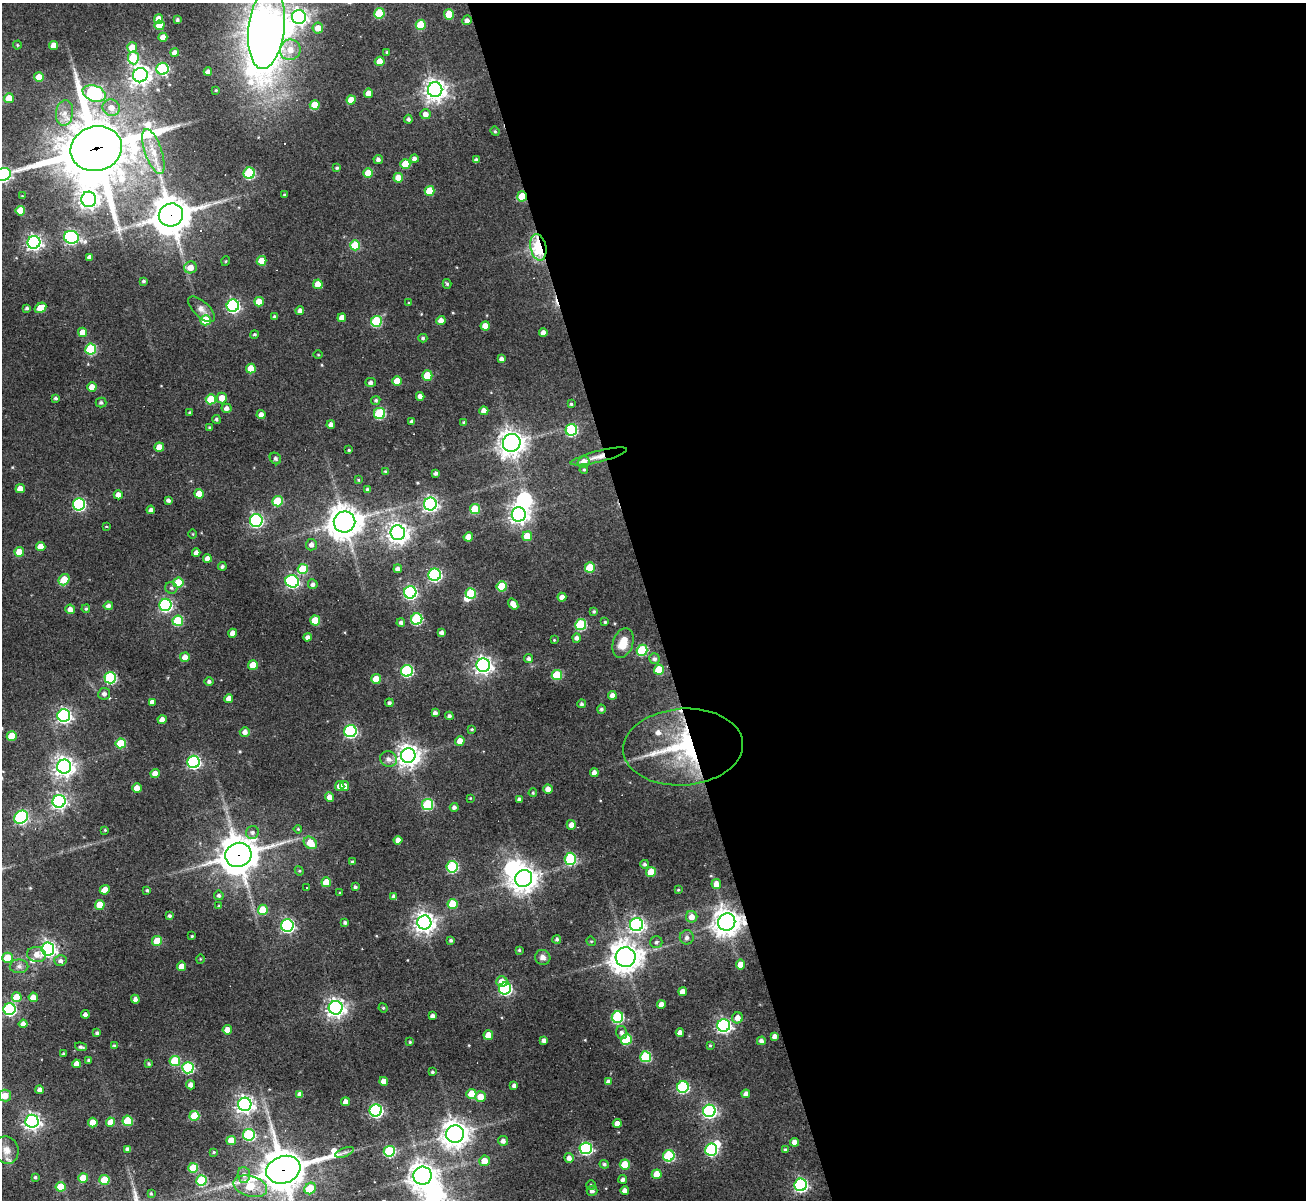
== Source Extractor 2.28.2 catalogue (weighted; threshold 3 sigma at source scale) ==
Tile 8 of 4 x 4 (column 4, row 2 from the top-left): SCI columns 3914-5217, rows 2662-3859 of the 5217 x 5201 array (HDU 1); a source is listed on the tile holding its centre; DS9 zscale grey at full resolution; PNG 1308 x 1202 px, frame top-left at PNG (2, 3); each listed source drawn as its Kron ellipse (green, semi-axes under 4 px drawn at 4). Shown black and unused: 50% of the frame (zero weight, under 3 of 4 exposures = <1% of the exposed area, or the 3 px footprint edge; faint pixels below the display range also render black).
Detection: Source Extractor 2.28.2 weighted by HDU 2 'WHT'; one run over the whole footprint, this tile lists its part. Background 0.0698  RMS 0.0062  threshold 0.0277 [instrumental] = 3 sigma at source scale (4.5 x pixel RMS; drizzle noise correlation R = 1.50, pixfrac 1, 0.05/0.05 arcsec/px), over >= 5 px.
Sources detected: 378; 7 inside a brighter object's white glare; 2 cosmic-ray / hot-pixel residue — neither listed nor drawn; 2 inside a brighter listed object's ellipse — not listed separately; the other 367 listed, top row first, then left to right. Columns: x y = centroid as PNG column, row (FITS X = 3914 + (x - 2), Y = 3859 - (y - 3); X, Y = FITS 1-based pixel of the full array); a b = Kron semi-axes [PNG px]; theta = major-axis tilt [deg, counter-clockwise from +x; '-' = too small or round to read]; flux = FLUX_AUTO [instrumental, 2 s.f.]
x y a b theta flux
379 13 5 5 - 27
449 14 5 5 - 14
299 17 7 7 - 220
159 19 5 4 - 7.3
177 20 3 3 - 0.94
467 20 5 4 - 2.5
160 25 5 5 - 12
421 25 5 5 - 20
267 28 41 18 83 590
318 28 5 5 - 5.6
163 37 4 4 - 4.6
17 45 4 4 - 0.77
54 46 4 4 - 7.5
132 48 5 5 - 11
290 50 10 10 - 7.4
387 52 3 3 - 0.65
175 53 4 4 - 3.1
133 58 6 5 - 24
380 61 5 4 - 8.3
163 69 6 6 - 57
208 72 4 4 - 3.1
140 75 7 7 - 360
39 77 5 4 - 9.2
216 90 4 3 - 0.55
435 90 7 7 - 440
94 93 12 8 -19 120
368 93 4 4 - 5.9
9 98 5 5 - 7.6
351 100 4 4 - 7.9
315 105 5 4 - 11
111 108 9 8 - 5.8
65 113 13 8 83 5.5
425 114 5 5 - 3.7
408 119 4 4 - 1.7
495 131 5 4 - 0.71
96 149 26 22 16 4900
153 151 23 8 -71 12
414 158 4 4 - 2.2
378 159 4 4 - 2.1
476 160 4 4 - 1.8
405 164 5 5 - 14
337 168 3 3 - 0.85
249 173 6 5 - 58
368 173 5 5 - 12
3 175 8 6 18 150
398 178 5 5 - 7.8
429 191 5 5 - 14
285 195 3 2 - 0.67
22 196 3 2 - 0.37
522 196 5 5 - 17
89 199 7 7 - 310
20 211 5 5 - 13
171 215 12 11 - 1500
71 237 7 6 - 120
34 242 6 6 - 200
355 245 5 5 - 21
538 247 13 8 -79 56
90 257 4 4 - 2.2
226 261 5 3 - 0.59
262 261 5 5 - 12
190 267 6 6 - 6
143 281 3 3 - 1.1
318 284 5 4 - 9.1
447 284 5 4 - 0.94
259 302 5 5 - 9.5
409 303 4 3 - 0.5
233 306 6 6 - 120
27 308 4 3 - 1.3
40 308 6 4 32 12
201 309 17 7 -43 4.5
300 311 4 4 - 2.3
275 317 4 4 - 1.8
342 318 4 4 - 5
205 320 5 5 - 18
376 321 5 5 - 41
441 321 5 4 - 4.2
485 326 4 4 - 6
82 332 4 4 - 8
543 333 4 4 - 3.4
254 334 4 4 - 0.95
423 338 4 4 - 1.1
91 349 5 5 - 44
318 355 5 3 - 0.52
501 359 4 4 - 2.2
251 368 5 5 - 12
427 376 5 5 - 19
397 381 5 5 - 11
370 382 5 4 - 1.9
92 387 5 4 - 7.2
420 396 4 4 - 3.1
56 398 4 4 - 1.2
222 398 5 5 - 6.4
211 399 5 5 - 18
376 400 5 4 - 1
101 402 5 5 - 1.5
571 404 3 3 - 0.89
227 408 5 4 - 2.6
484 411 4 4 - 4.9
190 413 3 3 - 1
380 413 6 5 - 46
261 415 4 4 - 3.5
216 419 4 4 - 1.2
412 422 4 4 - 2.3
464 422 3 3 - 1.1
331 425 4 4 - 3.2
210 427 4 4 - 0.84
571 430 6 5 - 60
512 443 9 8 - 530
159 447 5 4 - 7.4
349 450 3 3 - 0.65
599 456 29 5 14 5.8
275 458 6 5 - 1.3
584 462 6 5 - 6.3
584 470 4 3 - 0.78
385 471 4 3 - 0.62
435 473 4 3 - 1.7
358 480 4 3 - 0.64
20 489 5 4 - 5.9
368 490 4 3 - 1.5
199 494 4 4 - 8.4
118 495 4 4 - 4.4
168 500 4 4 - 1.7
277 501 5 5 - 26
79 504 6 6 - 96
430 504 6 6 - 190
475 509 5 5 - 18
151 510 4 4 - 2.3
519 514 7 7 - 310
256 520 6 6 - 130
345 522 11 10 - 920
106 526 4 3 - 0.46
398 533 7 7 - 380
193 534 4 3 - 0.53
527 536 5 5 - 11
468 537 5 4 - 6.4
311 545 6 5 - 3
41 547 5 4 - 6.8
19 552 5 4 - 9.2
196 553 4 4 - 3.1
207 558 4 4 - 3.4
222 566 4 4 - 1.4
590 568 5 5 - 21
303 569 5 5 - 19
398 569 4 4 - 2.2
435 575 6 6 - 100
64 580 6 5 - 14
292 581 7 6 - 100
178 583 5 5 - 16
313 584 5 4 - 1.9
502 586 5 5 - 21
171 588 6 6 - 1.4
410 592 6 6 - 110
471 593 5 5 - 34
562 597 4 4 - 4.2
513 604 6 4 -53 4.8
165 605 6 6 - 100
108 606 4 4 - 2.5
70 609 5 4 - 3.9
86 609 4 3 - 0.86
594 611 4 4 - 0.96
417 619 6 5 - 55
178 621 5 5 - 31
315 621 5 5 - 18
401 622 4 4 - 1.7
605 622 3 3 - 0.85
581 625 5 5 - 44
442 632 4 4 - 2.1
233 633 4 4 - 5.3
308 637 4 4 - 2.6
576 638 4 4 - 2.3
554 640 3 3 - 0.48
623 643 15 10 71 9.9
642 650 5 5 - 41
185 657 5 5 - 6.4
529 659 4 4 - 1.8
654 659 5 5 - 1.7
253 665 5 5 - 10
483 665 7 6 - 270
659 670 5 5 - 22
407 671 6 6 - 70
557 675 5 5 - 27
110 678 6 5 - 68
376 679 5 5 - 12
209 681 4 4 - 1.5
104 694 6 6 - 2.6
612 695 4 4 - 3.1
229 698 4 4 - 4.6
152 702 4 4 - 3.8
389 703 4 4 - 1.5
582 704 4 4 - 1.4
601 709 4 4 - 1.4
435 713 4 4 - 2.1
64 716 6 6 - 180
449 716 4 4 - 1.7
162 720 4 4 - 4.9
472 729 3 2 - 0.72
350 731 6 6 - 100
245 732 5 5 - 3.3
12 736 5 5 - 14
460 741 5 4 - 6
121 743 5 5 - 24
683 747 60 38 4 89
408 755 7 7 - 480
389 759 8 7 - 3.3
194 762 6 6 - 120
64 767 7 7 - 370
594 773 4 4 - 3.7
155 774 4 4 - 6.2
340 786 5 4 - 4.5
344 786 5 4 - 4.2
137 788 4 4 - 7.3
548 789 4 4 - 4.2
533 793 4 3 - 0.84
329 797 5 4 - 5.2
470 798 3 2 - 0.43
519 799 4 3 - 1.8
59 801 6 6 - 180
427 804 6 5 - 47
454 807 4 4 - 1.8
21 817 7 6 - 93
571 825 5 4 - 4.7
298 829 4 3 - 0.61
105 830 3 3 - 0.58
252 832 6 6 - 2
398 840 4 4 - 3.8
310 843 7 5 -37 12
238 855 13 12 - 1400
570 859 6 5 - 51
352 862 4 4 - 0.99
645 864 4 4 - 1.3
452 867 5 5 - 62
299 871 5 4 - 0.75
651 872 5 5 - 18
524 878 9 8 - 670
326 882 5 4 - 12
716 884 5 5 - 4.4
306 887 2 2 - 0.54
355 887 4 3 - 1.3
105 890 5 4 - 7.4
147 890 4 3 - 0.98
678 890 3 3 - 0.63
340 893 3 2 - 0.56
219 895 5 4 - 1.5
394 897 4 4 - 3.3
453 904 5 5 - 16
100 905 5 5 - 10
219 906 4 4 - 0.78
263 910 5 5 - 20
170 916 4 4 - 1.3
692 917 6 5 - 5.3
424 922 7 7 - 430
727 922 9 8 - 840
345 923 3 3 - 1.3
287 925 6 6 - 140
636 925 6 6 - 210
192 936 3 3 - 0.64
687 937 7 7 - 2.4
557 939 4 4 - 1.2
451 940 4 4 - 1.3
157 941 5 5 - 17
591 941 5 4 - 0.64
656 942 6 6 - 1.5
48 949 6 6 - 210
519 950 4 4 - 0.85
37 954 9 7 -9 5.1
543 957 8 7 - 3
626 957 10 10 - 860
7 958 5 5 - 12
200 959 5 3 - 0.47
60 961 6 5 - 2.4
740 965 5 4 - 7.7
19 966 9 7 0 2.4
181 966 4 4 - 6.1
502 982 6 5 - 6.6
505 988 6 6 - 100
683 992 4 4 - 5.4
17 997 5 5 - 15
33 997 4 4 - 6.7
135 999 4 4 - 2.2
661 1004 4 4 - 3.7
336 1008 7 7 - 330
383 1008 5 4 - 0.75
10 1009 6 6 - 98
85 1014 4 4 - 2.6
432 1016 4 4 - 2.5
617 1017 6 5 - 70
738 1018 5 5 - 4.7
23 1024 4 4 - 3.7
724 1025 6 6 - 180
227 1030 4 4 - 6.5
680 1032 4 4 - 3.3
97 1033 4 3 - 1.5
622 1033 7 5 -74 2.1
488 1035 5 4 - 8.8
775 1036 4 4 - 2.6
626 1039 5 5 - 29
544 1041 4 4 - 2.3
761 1041 4 4 - 2.8
410 1042 3 3 - 0.75
710 1045 4 3 - 0.63
114 1046 4 4 - 1.5
81 1047 6 4 -19 1.4
64 1054 3 3 - 1.2
646 1057 5 5 - 43
88 1060 4 3 - 0.95
175 1061 5 5 - 29
76 1064 4 4 - 4.5
149 1064 4 4 - 0.97
188 1068 6 5 - 61
432 1072 4 3 - 1.1
384 1081 4 4 - 5.2
608 1082 4 4 - 2.6
191 1085 4 4 - 3.3
514 1085 4 3 - 1.7
683 1087 6 6 - 75
40 1090 4 4 - 2.9
300 1094 4 4 - 3.6
471 1094 5 5 - 12
746 1094 4 4 - 2.8
5 1095 6 6 - 6.4
480 1097 5 5 - 9.3
346 1102 4 4 - 4.3
245 1104 6 6 - 300
376 1110 6 6 - 130
709 1111 6 6 - 150
194 1116 5 5 - 19
32 1121 6 6 - 240
128 1121 5 5 - 22
93 1122 5 5 - 9.8
111 1122 4 4 - 8.1
617 1123 4 4 - 3.9
455 1134 9 8 - 690
249 1135 6 6 - 57
231 1140 4 4 - 8.6
503 1141 5 5 - 2.7
794 1142 4 4 - 3.8
586 1148 6 6 - 96
128 1149 4 4 - 2.4
6 1150 14 12 -72 5.3
711 1150 6 6 - 79
785 1150 4 3 - 1.2
389 1151 5 5 - 53
214 1152 3 3 - 0.63
344 1152 10 3 21 1.6
669 1156 6 5 - 53
569 1158 5 4 - 2.9
484 1161 5 5 - 7.5
604 1164 4 4 - 1.3
625 1165 5 5 - 18
193 1168 5 5 - 22
283 1170 17 13 19 2000
657 1174 5 5 - 9.9
244 1175 8 6 -85 2.6
422 1176 9 9 - 690
35 1177 3 3 - 1
83 1178 5 5 - 14
623 1179 4 4 - 2
104 1180 5 5 - 24
202 1180 5 5 - 43
591 1185 4 4 - 0.92
801 1185 6 6 - 130
250 1186 17 10 -15 25
60 1187 5 5 - 12
310 1188 6 5 - 20
625 1190 4 4 - 3.2
592 1191 5 5 - 2.1
151 1194 4 3 - 0.65
Overlapping masked pixels (flux is a lower limit): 9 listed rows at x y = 96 149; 522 196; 171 215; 538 247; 599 456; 683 747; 238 855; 727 922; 283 1170
Isophote crosses this tile's border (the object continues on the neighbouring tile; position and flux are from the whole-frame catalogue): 4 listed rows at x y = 267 28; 3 175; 12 736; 283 1170